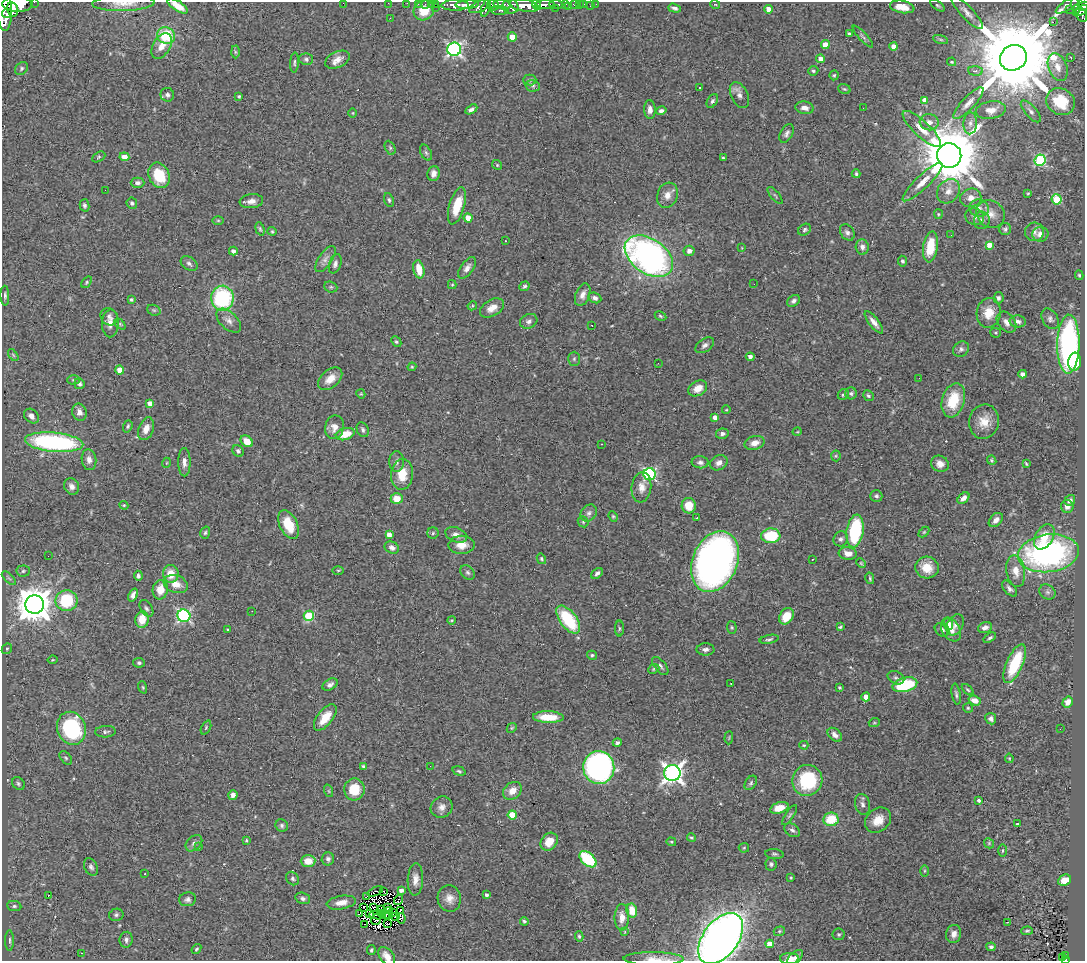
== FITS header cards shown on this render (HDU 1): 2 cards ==
NAXIS1  =                 1083
NAXIS2  =                  959

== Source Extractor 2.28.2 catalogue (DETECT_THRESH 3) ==
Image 1083 x 959 px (HDU 1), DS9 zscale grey, 1 PNG px = 1 image px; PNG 1087 x 963 px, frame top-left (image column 1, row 959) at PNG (2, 2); each listed source drawn as its Kron ellipse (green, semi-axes under 4 px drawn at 4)
Background 0.396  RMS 0.033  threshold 0.0981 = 3 sigma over >= 5 px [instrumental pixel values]
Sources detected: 443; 9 with non-positive FLUX_AUTO (blend fragments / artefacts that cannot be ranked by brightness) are neither listed nor drawn; the other 434 listed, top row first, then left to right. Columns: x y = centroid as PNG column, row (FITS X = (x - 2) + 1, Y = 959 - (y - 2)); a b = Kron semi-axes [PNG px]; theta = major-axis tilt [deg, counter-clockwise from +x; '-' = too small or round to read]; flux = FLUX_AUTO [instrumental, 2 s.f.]
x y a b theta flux
34 2 2 2 - 20
123 3 31 7 2 24
343 3 2 2 - 21
388 3 2 2 - 4.2
407 3 2 2 - 6.4
18 4 15 7 -1 2000
418 4 2 2 - 4.7
425 4 2 2 - 12
431 4 2 2 - 9.8
436 4 2 2 - 11
556 4 7 3 -2 150
574 4 4 3 - 45
579 4 2 2 - 3.5
584 4 2 2 - 7.8
596 4 2 2 - 4.7
715 4 5 3 - 1.8
1069 4 15 5 33 120
455 5 13 5 1 860
467 5 12 4 3 890
493 5 6 6 - 280
502 5 9 4 -9 250
524 5 15 6 -10 1300
537 5 5 3 - 290
545 5 10 4 1 760
565 5 3 3 - 58
178 6 11 5 -33 23
510 6 8 7 - 680
569 6 3 2 - 5.1
590 6 3 2 - 4.1
938 6 8 4 -35 3.7
1076 6 8 4 -80 130
1083 6 6 4 30 170
435 7 3 2 - 7.2
479 7 11 5 23 440
902 7 12 6 -10 28
4 8 23 7 -87 2100
486 8 9 3 71 260
555 8 2 2 - 34
675 8 6 3 -17 5.8
768 9 4 4 - 18
1070 9 2 2 - 5.4
13 10 7 5 -78 730
424 10 10 9 - 43
500 10 9 4 -1 140
1081 10 8 3 28 150
967 13 22 6 -46 15
7 14 5 4 - 400
1081 15 7 5 -62 210
390 18 2 2 - 1.4
1053 22 2 2 - 800
849 34 4 3 - 3.9
166 36 9 8 - 93
512 37 4 4 - 37
863 37 14 3 -48 4.6
941 40 8 3 -19 3.6
825 45 4 4 - 31
162 46 14 8 59 23
894 46 4 4 - 23
454 49 7 6 - 520
235 52 6 4 -88 3.3
1071 57 3 2 - 2.9
1013 58 14 12 33 48000
306 59 7 6 - 5.4
820 59 4 4 - 17
337 60 13 8 25 17
952 62 4 3 - 2.3
294 63 10 3 87 4.3
1058 67 14 9 -69 21
22 68 7 5 48 4.5
813 71 5 4 - 3.3
975 71 7 4 -5 6.7
834 75 5 4 - 3.2
530 80 6 5 - 4.1
533 86 7 5 -13 4.9
699 87 3 3 - 13
844 89 6 4 -20 3.4
167 95 7 6 - 7.7
739 95 14 8 -63 13
239 96 3 3 - 2.9
925 100 4 4 - 20
712 101 7 5 58 5.2
1060 102 15 13 -34 76
968 103 21 6 47 17
805 108 9 6 -9 13
863 108 2 2 - 1.1
471 109 6 4 32 6.3
650 109 9 5 -87 11
991 110 15 8 10 20
661 111 5 4 - 5.8
1031 111 13 5 -48 8.6
353 113 5 3 - 1.9
929 122 9 8 - 14
970 123 11 7 87 9.4
922 129 25 8 -43 27
787 133 10 6 61 7.4
390 148 7 5 -63 3.7
426 153 8 5 -62 5.3
949 155 12 12 - 17000
99 157 7 4 29 3.3
124 157 5 4 - 24
724 158 4 3 - 3
1040 160 6 5 - 230
497 165 5 4 - 2.6
433 173 7 6 - 12
856 174 4 3 - 3.1
159 175 13 10 -66 82
923 182 27 7 44 30
137 183 7 5 0 7.5
105 190 2 2 - 9
948 191 13 10 54 20
1028 194 4 3 - 2.4
667 195 13 10 72 19
775 195 10 3 -49 3.7
971 198 10 9 - 17
1057 199 5 5 - 94
389 200 7 4 -67 4.4
251 201 12 7 6 15
132 203 5 5 - 4.9
85 205 6 5 - 4.9
457 206 19 7 73 58
979 208 10 8 -9 13
938 214 5 4 - 2.9
990 214 15 13 -37 24
975 217 9 8 - 9.5
468 218 4 4 - 32
218 220 6 4 0 2.6
982 220 8 8 - 9.4
260 229 7 4 -74 3.6
1005 229 6 6 - 4.8
805 230 7 5 39 4.8
272 231 4 4 - 2.5
847 232 9 6 -55 8.2
1034 232 9 9 - 10
1040 234 8 7 - 16
951 235 3 2 - 1.8
505 241 3 2 - 5.2
989 245 4 4 - 20
862 247 8 6 -84 8.5
930 247 15 7 82 62
742 248 3 2 - 1.4
233 251 4 4 - 8.4
689 251 5 5 - 9.7
649 256 27 17 -34 870
325 259 15 6 56 12
902 261 5 4 - 4.7
189 264 9 6 -36 6.7
335 264 10 6 71 8.6
467 268 12 6 54 11
419 269 9 5 -77 35
1079 275 5 3 - 2.9
87 282 6 4 52 3.3
754 284 2 2 - 1.3
452 285 4 4 - 2.7
524 286 5 4 - 4.5
331 287 7 5 -20 3.6
583 295 12 7 68 14
5 296 10 4 -88 5.4
222 298 12 11 - 220
595 298 7 5 -25 6.8
998 298 6 5 - 5.9
131 300 3 3 - 3.4
793 301 7 5 40 6.2
472 306 5 4 - 2.4
492 308 13 8 29 21
154 310 7 5 -21 3.6
989 313 15 12 78 38
660 316 6 4 -28 3.2
109 317 9 8 - 8.1
1050 319 11 7 -59 8.6
229 321 15 8 -43 14
529 321 9 7 27 7.5
1018 321 8 6 -3 8.4
874 322 13 5 -52 13
1007 322 12 8 -50 15
110 323 14 8 88 15
120 324 6 4 -45 2.8
592 325 3 2 - 1.8
996 333 5 5 - 3.2
396 342 6 4 -48 3.5
1068 344 29 11 89 480
705 345 10 6 35 7.9
961 349 8 7 - 7.4
13 355 7 3 -53 3.1
750 357 4 4 - 10
574 359 7 6 - 4.2
1075 362 9 6 83 56
658 363 3 2 - 3.3
412 367 4 4 - 2.4
120 370 4 4 - 34
1023 374 4 4 - 14
919 378 3 2 - 1.5
330 379 14 9 40 28
74 380 6 4 2 3.2
79 384 5 5 - 6.2
698 388 10 7 29 21
851 393 6 6 - 4.5
361 394 5 3 - 2.2
843 395 6 5 - 3.7
868 396 6 5 - 4.6
953 400 17 11 73 77
150 403 4 4 - 20
726 410 4 3 - 1.8
79 412 8 7 - 11
31 416 8 6 -44 11
715 417 4 3 - 12
984 422 17 15 77 35
128 426 6 4 70 3.5
334 427 12 9 79 17
146 429 12 7 70 18
363 430 8 5 -65 6
797 432 5 3 - 1.7
345 434 9 6 17 44
722 434 6 5 - 6.9
247 441 7 5 -41 28
54 442 29 9 -5 370
755 443 10 6 15 17
602 444 3 2 - 2.1
238 451 6 5 - 4.5
836 456 5 5 - 3.1
89 460 10 7 -83 13
992 460 5 4 - 2.9
184 462 14 6 -90 13
397 462 10 7 90 8.8
700 462 8 6 -5 7.5
166 463 5 3 - 1.8
719 463 9 7 31 11
940 464 9 8 - 16
1026 464 4 2 - 2.4
402 474 15 11 85 45
650 474 6 6 - 330
72 486 8 7 - 13
641 487 15 9 83 19
876 496 6 6 - 4.8
964 498 7 4 43 11
397 499 6 5 - 30
1070 500 6 5 - 8.6
124 505 4 4 - 2.3
689 506 8 7 - 38
1067 507 6 6 - 8
589 513 9 7 48 8.8
613 516 5 4 - 2.9
697 518 3 2 - 4.6
996 520 8 5 46 13
583 522 6 5 - 3.4
289 525 15 9 -64 63
855 531 17 8 81 170
924 532 6 4 45 2.7
205 533 6 4 73 3.9
433 533 6 5 - 3.7
389 535 4 4 - 16
456 535 11 7 -23 14
771 536 9 7 2 97
1044 537 14 8 59 38
841 539 7 7 - 6.7
462 545 13 9 2 24
392 548 7 6 - 9.5
848 553 9 6 -7 17
1048 553 31 18 7 560
48 556 2 2 - 1.6
541 559 5 4 - 3.4
812 559 3 2 - 1.8
715 562 32 22 68 1100
861 563 5 4 - 2.6
927 568 12 11 - 35
338 570 5 3 - 2.3
23 571 7 5 4 4.2
1016 571 16 9 -80 27
468 572 8 6 -45 5.4
597 573 6 4 42 7
171 574 9 8 - 31
138 576 5 4 - 5.3
9 578 9 3 -44 3.8
870 578 6 3 -78 3.1
176 584 12 8 -20 27
1009 589 10 5 -48 7.5
160 590 10 7 81 32
1047 592 8 7 - 6.1
133 595 7 4 67 11
66 601 11 10 - 120
35 604 9 9 - 5100
146 608 9 6 -57 6.1
252 611 2 2 - 1.1
184 616 6 6 - 380
309 616 5 5 - 120
786 616 8 6 57 46
142 620 8 6 83 38
451 620 4 3 - 2.3
568 620 16 8 -53 140
948 624 6 5 - 21
955 625 11 7 60 11
732 627 6 5 - 3.3
840 627 4 3 - 2.9
619 628 8 4 -90 3.3
985 628 7 5 21 9.7
228 629 3 2 - 1.8
942 630 8 6 -35 8
951 630 13 8 -58 20
990 638 7 4 33 4.4
769 639 9 4 12 4.4
7 649 5 5 - 3.3
705 649 9 6 1 8.4
592 655 5 4 - 3.9
52 660 5 3 - 2.2
139 663 6 5 - 4.3
1015 664 21 8 66 110
660 666 11 5 -50 7.4
654 669 6 4 24 3
896 678 9 6 -26 5.5
731 683 3 2 - 2.8
330 684 8 5 32 8.6
905 685 13 7 14 140
143 687 6 4 -71 2.8
840 687 3 3 - 2.8
968 690 7 3 -45 3.2
956 694 10 4 -81 5.5
866 697 4 4 - 30
975 700 6 4 -19 17
1068 702 6 5 - 14
968 708 5 5 - 3.1
325 717 15 7 51 41
548 717 15 6 -2 62
991 719 6 5 - 7.3
874 723 5 3 - 2.4
71 728 17 14 -70 250
206 728 7 4 64 2.8
512 728 5 4 - 2.8
1060 729 2 2 - 2.4
105 732 10 5 3 6
835 735 8 5 -42 11
729 738 7 2 85 1.9
617 743 4 4 - 5.3
804 745 4 3 - 2.4
66 758 8 5 -48 4.2
1009 758 5 3 - 1.9
363 766 3 3 - 4
430 766 2 2 - 2
599 767 16 15 - 560
459 771 7 4 -16 3.5
672 773 8 8 - 1300
807 780 15 15 - 140
751 783 8 5 55 4.7
18 784 7 5 -47 4.7
354 789 11 10 - 51
329 791 6 4 -71 3.1
512 791 10 8 41 23
233 795 5 4 - 11
979 800 4 3 - 8
862 804 10 7 -74 8.5
442 807 11 10 - 13
779 808 9 5 18 33
512 815 4 4 - 70
790 815 12 4 56 4.6
831 819 7 6 - 64
878 820 14 11 41 31
1017 824 3 3 - 3.1
282 825 6 6 - 5
792 830 8 6 -35 7.5
691 838 4 4 - 2.9
246 840 4 3 - 2.4
549 842 10 7 52 35
671 842 5 3 - 2.5
194 843 10 6 44 7.8
989 843 5 4 - 2.9
199 846 2 2 - 12
744 848 5 5 - 2.8
1003 851 6 3 89 3
774 854 9 5 -5 4.7
328 859 6 6 - 6.8
588 859 10 6 -42 150
308 861 7 6 - 28
771 864 6 5 - 4.7
91 867 9 6 -62 6.5
924 871 6 4 89 2.8
145 874 2 2 - 1.8
292 878 7 6 - 5.1
791 878 3 2 - 1.8
415 879 16 7 87 16
1065 880 7 5 24 25
401 890 4 3 - 9.7
375 891 8 3 24 0.78
383 891 2 2 - 2.6
486 895 3 3 - 5.7
48 896 3 2 - 27
367 896 3 3 - 8.9
303 898 7 5 -15 6.1
449 898 13 11 -77 19
187 899 8 7 - 7.4
399 900 5 2 - 2.3
341 903 15 6 10 18
14 906 7 5 -8 5.2
364 907 3 2 - 2
373 907 3 2 - 2.5
388 908 3 2 - 2.9
382 910 4 2 - 0.27
389 910 2 2 - 1.4
400 910 2 2 - 2.4
632 910 7 5 -77 34
370 913 4 2 - 4.1
381 913 3 2 - 1.6
393 913 2 2 - 3.4
359 914 3 2 - 5
116 915 7 6 - 5.1
377 915 7 2 -8 1.2
385 915 4 3 - 5.3
388 916 3 2 - 1.3
395 916 3 2 - 0.97
622 917 13 7 89 20
401 918 5 4 - 5.5
376 919 5 4 - 1.3
524 921 4 4 - 3.3
1008 922 3 2 - 8.4
387 923 4 2 - 2.6
365 924 3 3 - 31
779 931 6 4 21 3
1027 931 6 4 2 3.3
625 932 4 2 - 1.5
839 934 6 6 - 3.8
954 934 9 7 80 13
579 936 5 4 - 3.5
721 939 29 17 53 2100
9 940 10 3 -90 4.7
126 940 8 6 83 6.9
769 944 4 4 - 26
991 947 4 4 - 4.9
196 949 5 4 - 3.2
371 950 5 3 - 3.6
81 953 2 2 - 1.2
1066 955 3 2 - 14
387 956 10 6 -49 18
795 957 10 5 41 8.3
1063 957 3 3 - 9.6
654 959 30 6 -1 21
790 959 9 5 0 16
1065 959 3 3 - 22
At the frame edge (FLAGS 8, measured only in part): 14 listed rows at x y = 34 2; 123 3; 343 3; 388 3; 407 3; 18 4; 178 6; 1083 6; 4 8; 721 939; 387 956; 654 959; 790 959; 1065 959
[9 non-positive-flux detections neither listed nor drawn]